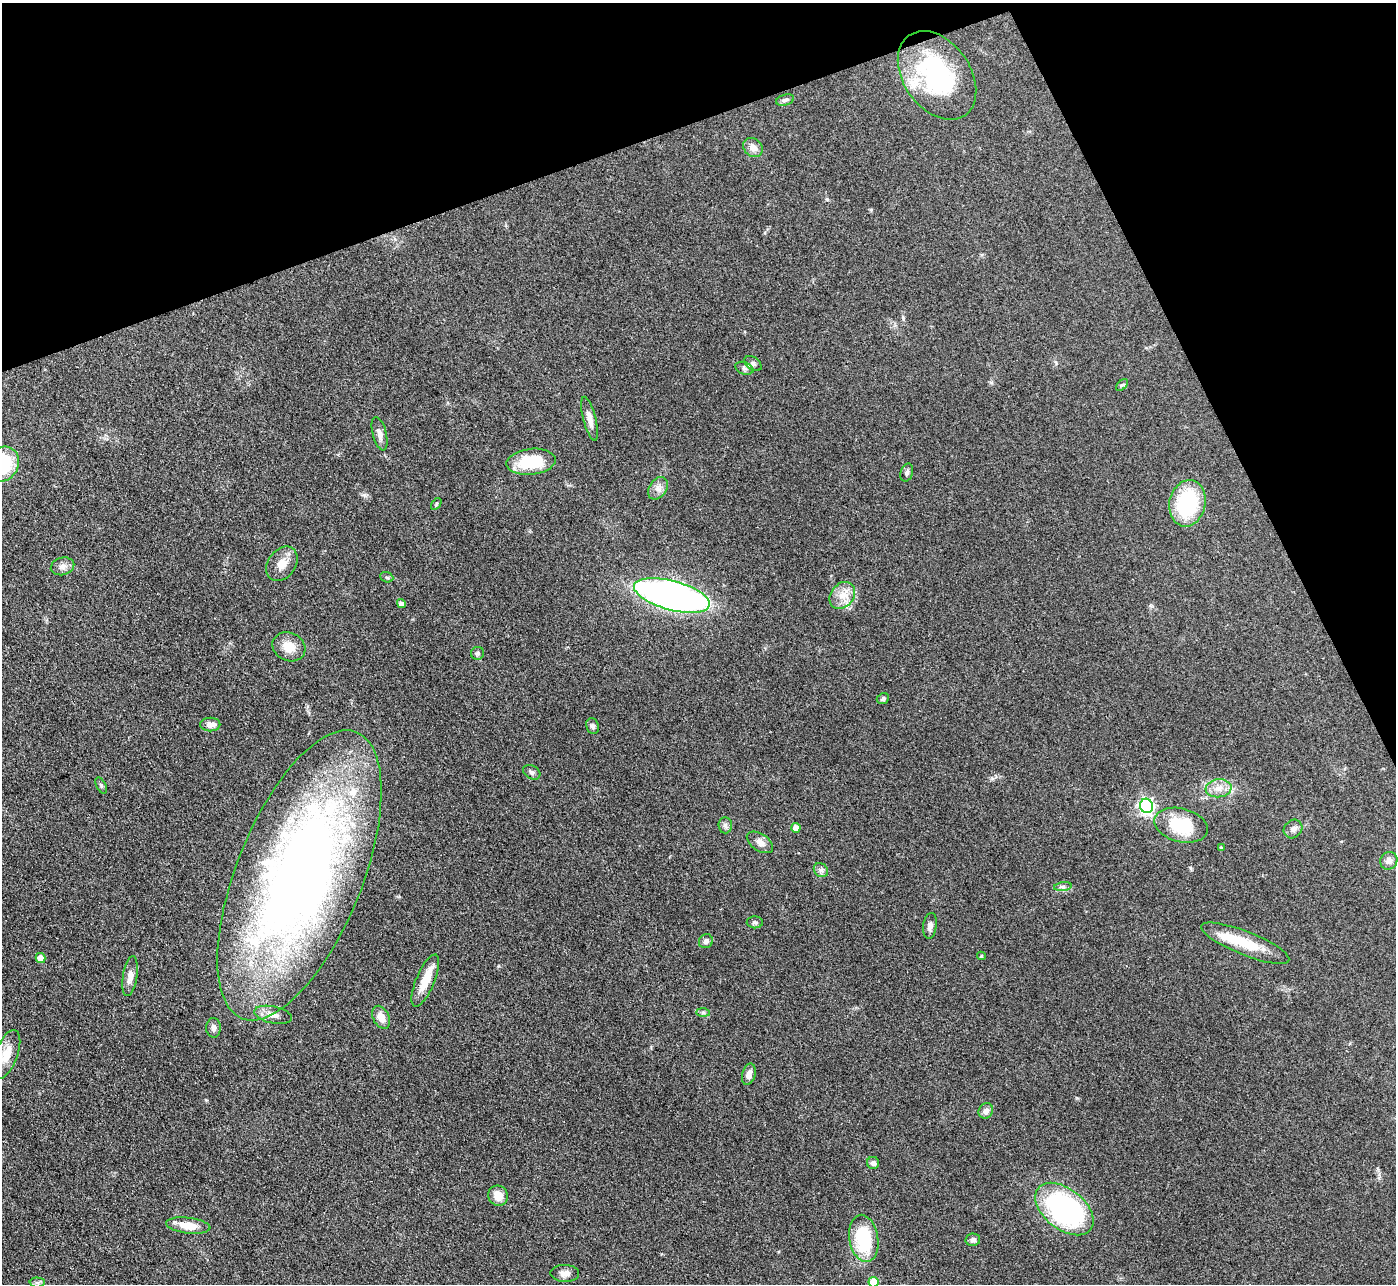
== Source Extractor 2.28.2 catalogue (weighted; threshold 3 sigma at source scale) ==
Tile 3 of 4 x 4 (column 3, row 1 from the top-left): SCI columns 2788-4181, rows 3997-5278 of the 5575 x 5562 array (HDU 1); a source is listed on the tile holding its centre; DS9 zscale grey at full resolution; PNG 1398 x 1286 px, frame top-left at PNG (2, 3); each listed source drawn as its Kron ellipse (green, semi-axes under 4 px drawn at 4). Shown black and unused: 19% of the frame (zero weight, under 3 of 4 exposures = <1% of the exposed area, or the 3 px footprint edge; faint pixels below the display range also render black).
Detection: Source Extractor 2.28.2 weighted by HDU 2 'WHT'; one run over the whole footprint, this tile lists its part. Background 0.134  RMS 0.0072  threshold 0.0325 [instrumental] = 3 sigma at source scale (4.5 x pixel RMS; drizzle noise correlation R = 1.50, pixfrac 1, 0.05/0.05 arcsec/px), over >= 5 px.
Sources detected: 67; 1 inside a brighter object's white glare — neither listed nor drawn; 3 inside a brighter listed object's ellipse — not listed separately; the other 63 listed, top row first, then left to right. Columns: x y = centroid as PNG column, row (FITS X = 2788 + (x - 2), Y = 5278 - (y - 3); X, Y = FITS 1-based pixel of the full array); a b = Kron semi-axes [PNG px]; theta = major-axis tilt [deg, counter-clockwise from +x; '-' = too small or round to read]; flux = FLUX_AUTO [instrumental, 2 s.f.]
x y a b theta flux
937 75 49 33 -55 87
785 100 9 5 15 1.9
753 148 10 8 -43 5.2
753 364 9 6 -37 2.3
744 368 9 6 -19 2.2
1122 385 7 4 43 1.1
590 419 22 6 -75 5.4
379 434 17 7 -75 4.3
531 462 25 13 6 32
2 464 18 15 56 44
907 473 9 6 74 2.2
658 488 12 8 55 4.4
1187 503 23 18 79 55
436 504 6 3 55 0.85
282 564 19 13 54 8.9
63 566 12 8 16 4.1
387 577 7 5 -21 1.2
672 595 39 14 -15 360
842 595 15 11 50 8.5
401 604 4 4 - 4.3
289 647 17 14 -25 11
477 653 6 6 - 1.5
883 699 6 5 - 1.7
210 724 10 7 0 5
593 726 8 6 -69 2
532 772 9 6 -31 2
101 785 9 4 -64 1.2
1219 788 13 9 6 6.4
1146 806 7 6 - 190
725 825 8 7 - 2.1
1181 825 27 16 -14 32
796 828 5 4 - 7.5
1293 829 10 8 45 3.3
760 842 15 8 -33 4.7
1221 848 4 4 - 0.75
1389 861 9 8 - 3.6
821 870 8 6 -43 2.1
299 875 154 63 68 680
1063 887 9 4 8 1.8
755 922 8 6 -1 1.5
930 926 13 6 82 3.4
706 941 7 6 - 2.2
1245 943 47 12 -22 25
981 956 4 4 - 0.95
41 958 5 5 - 8
130 976 20 7 81 5.6
425 981 28 9 67 13
703 1013 7 4 -1 1.3
273 1015 19 8 -12 6.5
381 1017 12 8 -64 6.5
214 1028 10 7 -87 3.1
6 1054 26 11 69 12
749 1074 11 6 74 5.4
986 1111 8 7 - 3.7
873 1163 6 6 - 2.2
498 1196 10 9 - 7.9
1064 1209 33 20 -39 140
188 1226 22 8 -7 12
864 1238 24 14 -80 45
973 1240 7 6 - 2.4
565 1273 14 8 -1 4.2
873 1282 5 5 - 16
37 1283 7 5 0 1.8
Overlapping masked pixels (flux is a lower limit): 1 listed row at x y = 299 875
Isophote crosses this tile's border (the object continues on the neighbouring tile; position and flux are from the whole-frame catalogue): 2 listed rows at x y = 2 464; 873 1282